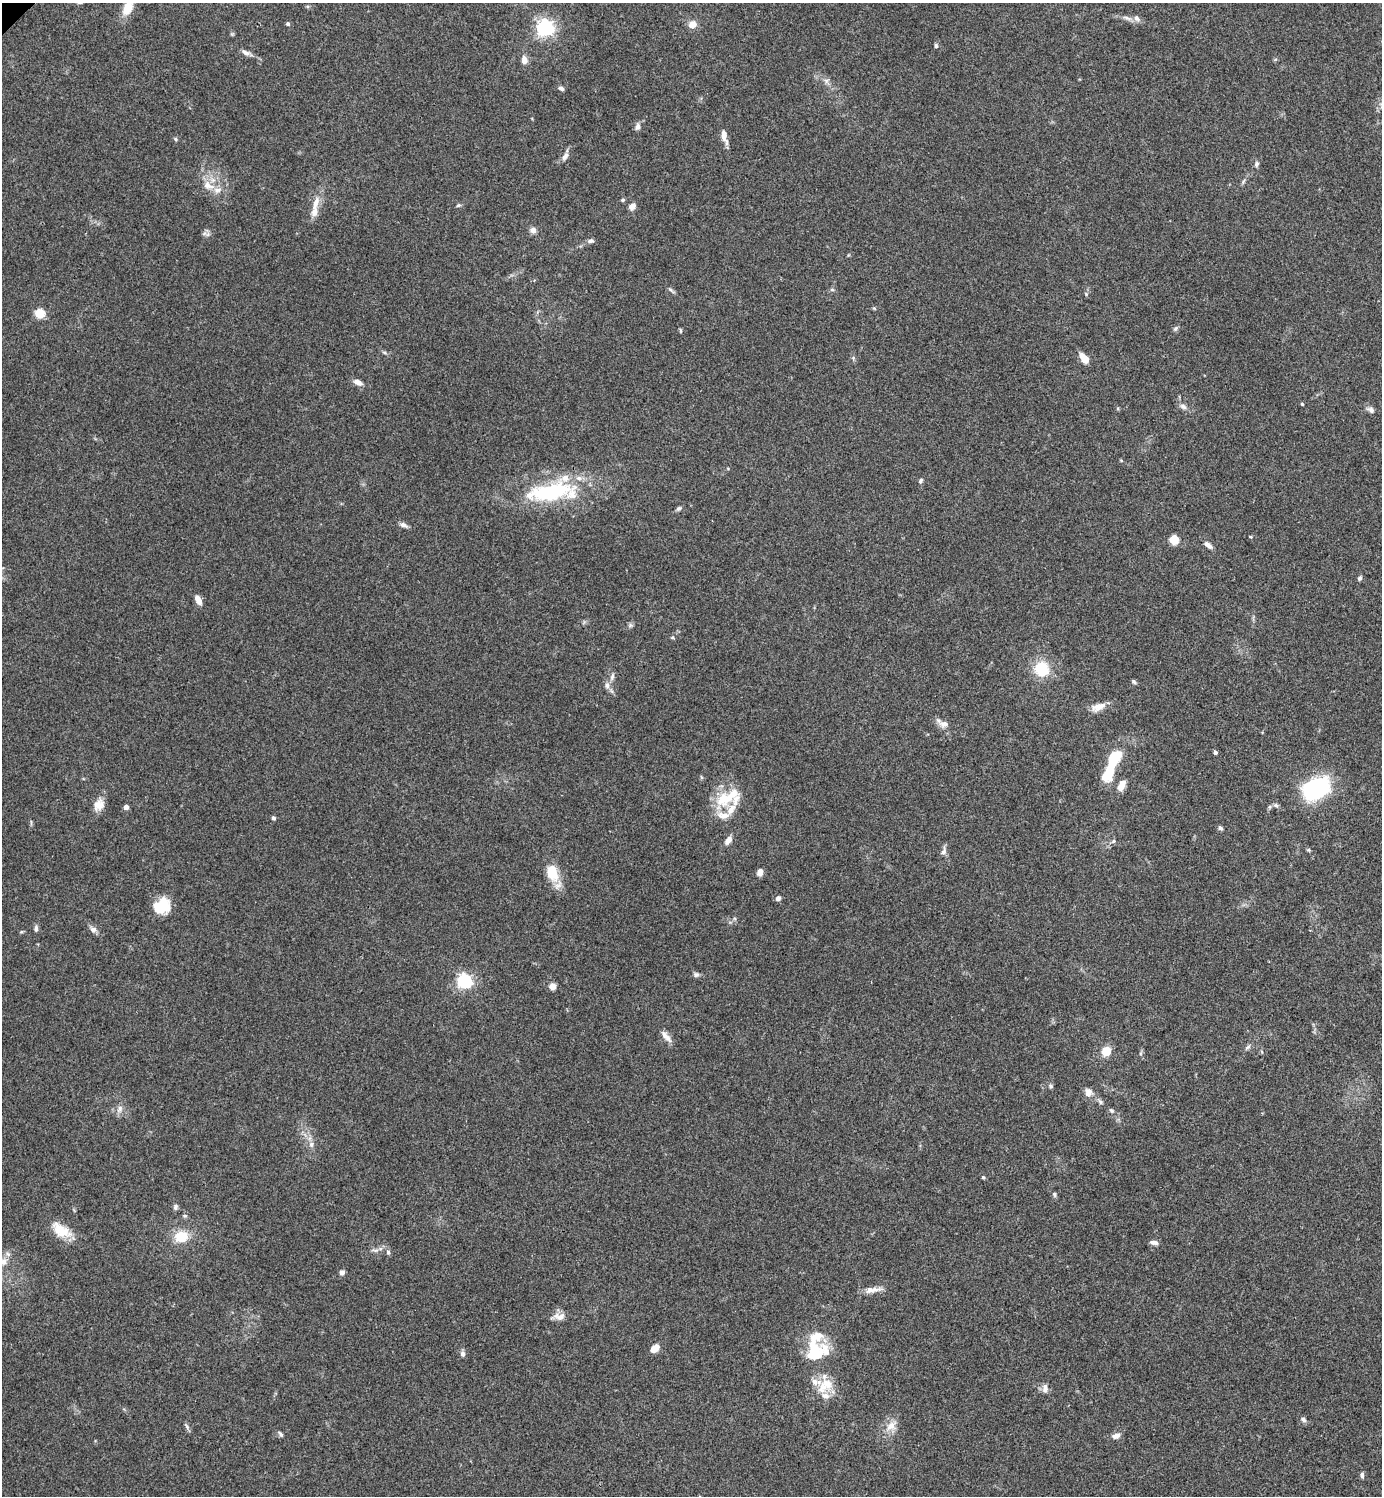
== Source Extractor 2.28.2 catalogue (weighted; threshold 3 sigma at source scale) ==
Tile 6 of 4 x 4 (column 2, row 2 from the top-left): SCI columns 1540-2919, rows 2992-4485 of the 5980 x 5981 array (HDU 1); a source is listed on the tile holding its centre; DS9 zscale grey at full resolution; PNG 1384 x 1498 px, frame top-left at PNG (2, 3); no overlay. Shown black and unused: <1% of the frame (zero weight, under 3 of 4 exposures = <1% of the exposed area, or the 3 px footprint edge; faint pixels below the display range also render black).
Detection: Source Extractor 2.28.2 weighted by HDU 2 'WHT'; one run over the whole footprint, this tile lists its part. Background 0.115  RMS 0.0066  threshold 0.0295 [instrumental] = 3 sigma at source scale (4.5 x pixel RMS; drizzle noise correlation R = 1.50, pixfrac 1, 0.05/0.05 arcsec/px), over >= 5 px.
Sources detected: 123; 2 inside a brighter object's white glare — not listed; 10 inside a brighter listed object's ellipse — not listed separately; the other 111 listed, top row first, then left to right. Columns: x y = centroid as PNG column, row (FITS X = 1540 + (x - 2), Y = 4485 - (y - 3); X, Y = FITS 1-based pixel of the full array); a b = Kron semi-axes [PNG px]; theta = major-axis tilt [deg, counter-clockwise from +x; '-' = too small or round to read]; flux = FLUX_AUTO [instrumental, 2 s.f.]
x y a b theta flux
128 8 16 10 62 12
1127 18 15 4 -20 3.1
288 24 4 4 - 1.3
692 24 11 9 39 4.6
545 28 6 6 - 270
936 46 6 5 - 1
246 53 13 6 -27 2.8
524 60 10 7 -81 4.3
826 81 8 5 -61 2.1
561 88 7 4 -33 1.6
637 127 9 6 69 2.5
724 136 17 7 -76 5.3
175 139 5 4 - 0.9
565 156 12 6 56 3.1
1257 164 8 6 74 1.6
208 186 19 11 -20 9
623 200 5 4 - 1.1
316 203 22 8 73 7.1
458 205 6 4 21 1
632 206 7 6 - 3.5
533 230 7 6 - 3.4
204 234 7 4 19 1.4
591 241 8 6 11 1.8
670 290 8 4 -34 1.4
832 290 6 4 -1 0.99
874 308 5 4 - 0.71
39 313 5 5 - 32
1175 328 7 6 - 1.4
680 331 7 3 -82 0.74
384 352 7 3 -19 1.1
1084 358 11 6 -52 8.5
358 382 12 6 -23 3.9
1302 404 4 3 - 0.79
1183 406 10 6 -34 2.5
1371 410 11 7 -31 2.4
1121 460 5 3 - 0.6
921 480 6 5 - 1.3
551 492 73 24 7 71
678 509 7 5 41 1.4
404 525 12 5 -22 2.3
1250 537 4 3 - 0.58
1174 540 8 8 - 10
1208 545 11 6 -38 3.2
1360 578 6 5 - 1.4
198 600 11 6 -63 5.4
630 625 6 6 - 1.3
672 637 5 3 - 0.75
1042 669 15 14 - 22
612 677 12 5 77 2.2
1134 682 6 4 -46 1.2
607 685 10 6 -89 2.5
1098 707 17 8 19 6.4
944 724 13 8 -5 4.4
1215 752 4 4 - 1.4
1114 758 16 9 56 27
1121 785 11 6 65 6.6
1316 789 25 16 29 89
727 797 40 16 31 23
99 805 15 12 52 6.8
1276 805 7 5 -21 1.5
126 807 4 4 - 3.6
273 818 4 4 - 1.5
1220 828 7 5 -43 1.3
728 840 12 7 53 3.7
1113 841 6 5 - 1.2
1308 850 5 5 - 0.83
944 851 12 6 74 2.7
552 872 19 11 -78 18
760 872 7 5 83 4.3
778 898 6 5 - 2
162 906 18 15 22 18
36 928 9 5 88 1.8
93 930 9 7 -31 3.1
21 932 6 3 18 0.71
696 975 7 6 - 1.7
465 981 6 6 - 180
552 986 7 7 - 4.2
666 1036 19 7 -50 4.3
1248 1047 9 4 28 1.5
1106 1051 9 8 - 10
1141 1053 6 4 70 0.96
1050 1086 6 5 - 1.4
1088 1092 11 9 85 4.2
1100 1102 8 6 -41 1.7
120 1109 12 6 63 3
1111 1110 6 5 - 1.3
311 1144 8 6 -77 2.4
983 1177 4 4 - 0.8
1054 1194 7 5 -75 1.2
175 1207 8 6 81 1.6
61 1230 26 13 -35 14
181 1237 12 10 5 17
1154 1242 11 5 -9 2.5
375 1250 10 4 -4 1.6
388 1252 7 5 -80 1.6
4 1261 12 8 70 4.6
342 1272 7 6 - 1.8
875 1290 20 7 7 5.1
559 1316 16 9 -1 5
816 1336 29 16 51 15
655 1348 10 7 39 5.4
825 1349 21 18 -33 12
463 1354 7 6 - 2.2
825 1385 26 16 42 15
1045 1388 13 7 -86 3.3
1303 1419 8 6 -46 1.6
891 1426 17 11 45 7.1
187 1427 9 4 -55 1.5
280 1434 8 5 -60 1.3
1116 1436 10 7 19 3.2
1362 1475 7 4 -88 1.8
Isophote crosses this tile's border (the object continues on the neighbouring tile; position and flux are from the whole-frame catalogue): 1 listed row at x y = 128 8